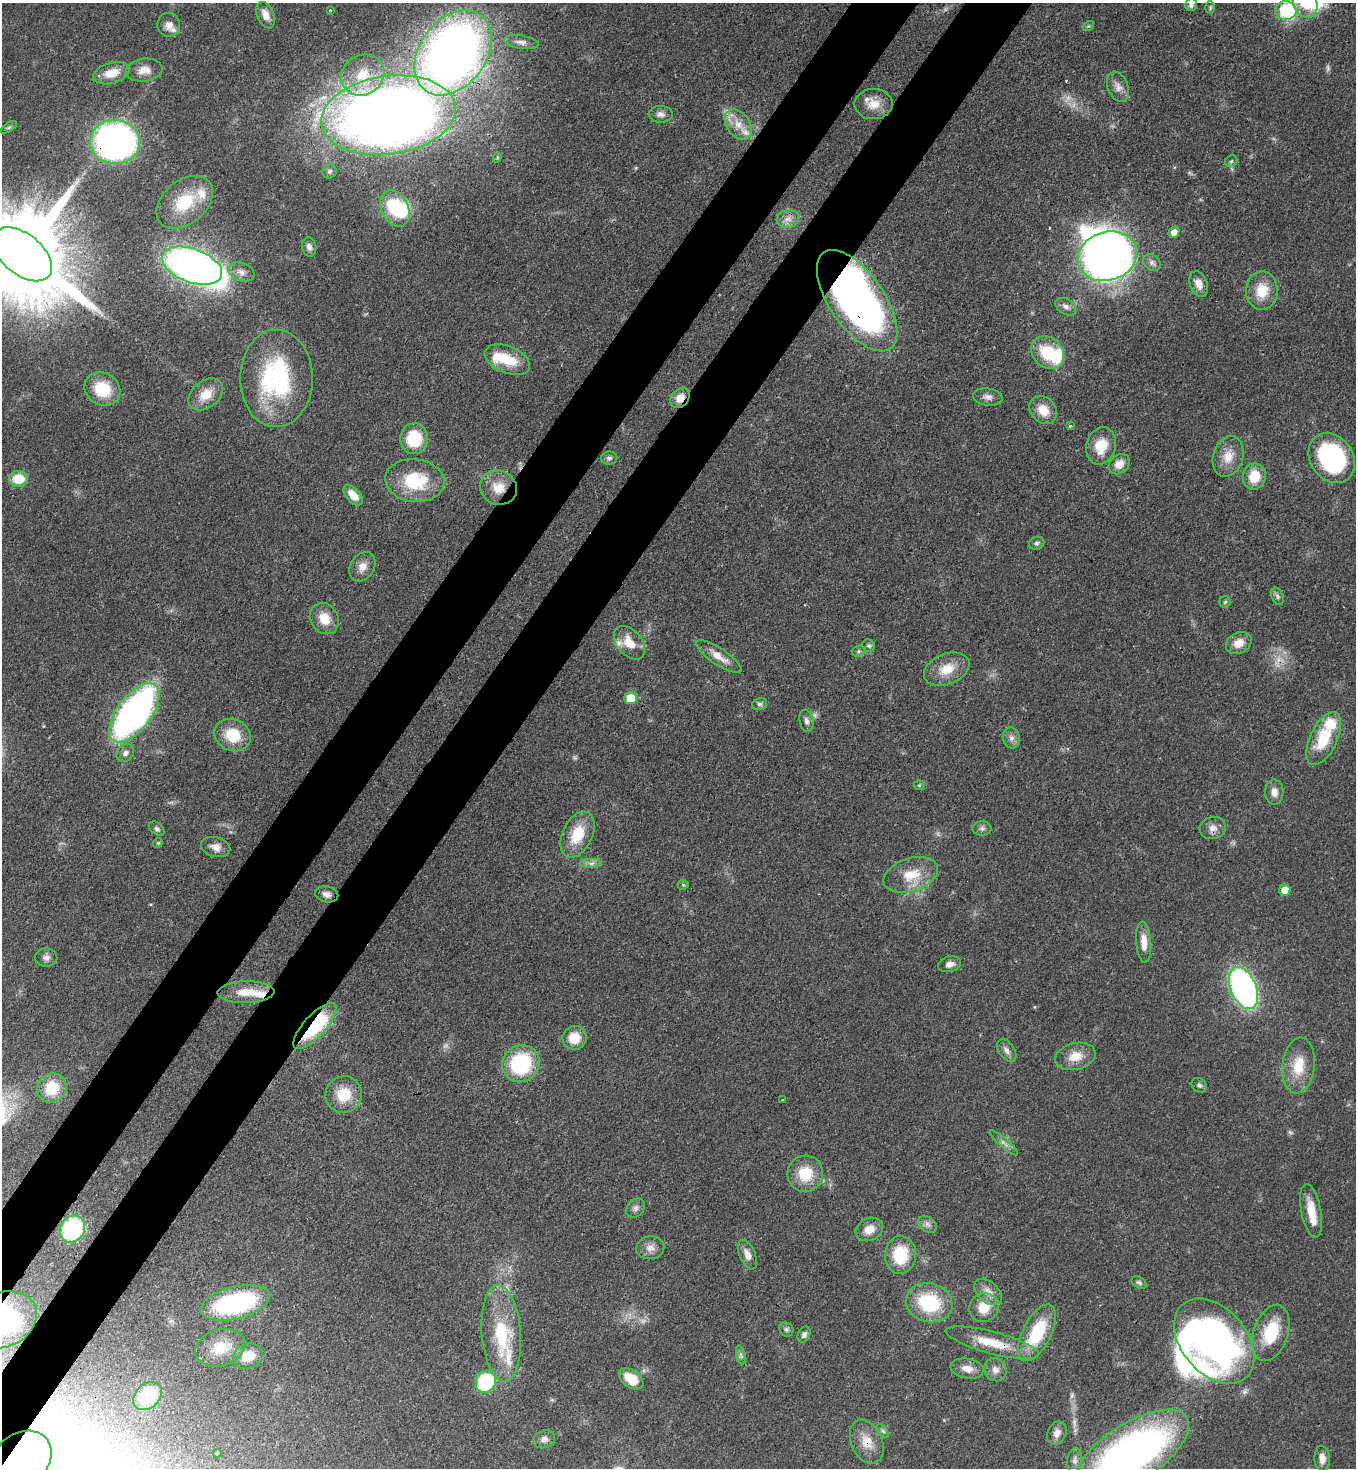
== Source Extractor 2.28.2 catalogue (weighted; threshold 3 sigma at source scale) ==
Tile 7 of 4 x 4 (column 3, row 2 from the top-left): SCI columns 3076-4429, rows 2990-4455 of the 6007 x 5984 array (HDU 1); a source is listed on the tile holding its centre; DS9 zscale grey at full resolution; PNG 1358 x 1470 px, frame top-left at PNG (2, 3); each listed source drawn as its Kron ellipse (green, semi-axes under 4 px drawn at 4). Shown black and unused: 9% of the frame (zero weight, under 3 of 4 exposures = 7% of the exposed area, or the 3 px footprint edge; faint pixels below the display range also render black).
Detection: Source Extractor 2.28.2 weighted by HDU 2 'WHT'; one run over the whole footprint, this tile lists its part. Background 0.0668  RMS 0.0037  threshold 0.0167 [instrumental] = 3 sigma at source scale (4.5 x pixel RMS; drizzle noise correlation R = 1.50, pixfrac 1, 0.05/0.05 arcsec/px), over >= 5 px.
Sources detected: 167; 9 too faint to see at this stretch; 5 inside a brighter object's white glare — neither listed nor drawn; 9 inside a brighter listed object's ellipse — not listed separately; the other 144 listed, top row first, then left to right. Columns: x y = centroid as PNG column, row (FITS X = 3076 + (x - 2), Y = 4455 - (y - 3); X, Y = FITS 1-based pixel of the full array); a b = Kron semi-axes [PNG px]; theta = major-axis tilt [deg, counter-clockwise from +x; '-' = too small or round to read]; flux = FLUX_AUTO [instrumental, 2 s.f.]
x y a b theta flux
1305 3 15 11 -65 9.3
1191 4 7 5 75 1.4
1210 8 6 5 - 0.58
330 10 4 3 - 0.36
1286 11 10 9 - 35
266 15 14 8 -66 3.7
169 25 12 11 - 3.5
1088 26 6 4 33 0.45
521 42 17 6 -9 2.3
453 53 47 33 53 320
144 70 18 11 7 4.2
112 73 18 10 16 6.2
363 75 22 20 31 13
1118 87 16 10 -68 3
874 104 19 15 0 6.2
661 114 12 8 -1 2.1
388 115 68 39 8 530
738 124 17 11 -53 5.7
9 127 9 4 35 0.78
115 142 25 22 -1 150
497 157 5 4 - 0.56
1231 161 7 5 44 0.79
329 171 7 6 - 1.2
185 202 32 21 40 16
395 209 19 13 -63 24
788 219 11 9 13 2.6
1174 232 6 5 - 3.1
309 247 9 7 -78 1.5
22 254 34 20 -39 11000
1107 256 30 24 18 230
1152 262 9 7 -39 1.5
192 266 31 17 -20 230
241 272 14 9 -19 2.6
1199 284 13 8 -71 3.4
1262 291 19 16 88 9.4
857 301 58 27 -55 240
1066 307 11 7 -32 1.9
1048 352 18 14 -42 16
507 360 24 13 -23 12
276 378 49 36 90 52
102 389 19 16 -31 14
206 394 19 13 38 6.5
988 397 15 8 -7 2.3
680 398 11 8 49 4.2
1043 410 15 12 -46 6.8
1070 426 3 3 - 1.3
414 439 15 14 - 16
1101 446 19 14 72 9.5
1228 457 21 15 73 6.5
609 458 8 6 3 1.1
1332 458 26 21 -54 51
1119 464 11 9 39 4.2
1254 476 13 11 79 9.4
19 479 9 8 - 9.2
415 481 30 21 -6 21
499 488 18 17 - 8
353 495 12 7 -46 5.4
1037 543 8 6 23 0.96
362 567 16 11 57 3.9
1277 596 9 5 -67 0.94
1225 602 6 5 - 0.64
324 619 16 13 -57 6.7
629 643 19 12 -50 6.9
1239 643 13 10 28 4.4
869 646 7 6 - 0.85
858 651 7 5 22 0.73
719 656 27 8 -34 5.3
947 669 24 15 23 8.6
631 698 6 6 - 10
760 704 8 5 14 0.97
134 713 35 17 53 160
806 721 11 7 -78 1.6
233 735 18 15 -24 12
1011 738 10 8 -74 1.9
1324 739 28 13 64 16
125 753 10 8 46 1.7
919 785 5 5 - 0.5
1274 792 12 9 -89 2.9
982 828 9 7 0 1.4
1213 828 13 11 13 2.9
157 829 9 6 -39 1
577 835 24 15 64 12
158 843 5 4 - 0.57
216 847 15 9 -15 3.2
591 863 11 4 1 1.5
911 875 28 16 18 11
683 885 5 5 - 0.53
1285 890 6 5 - 5.3
327 894 12 8 -13 2.3
1144 942 20 7 -85 4.6
46 958 11 9 -1 1.8
950 964 12 7 14 2.2
1244 988 22 13 -68 120
246 992 28 11 1 8.1
315 1026 29 11 47 35
574 1038 12 12 - 7
1007 1050 13 7 -54 2
1075 1056 20 13 14 6.5
521 1064 19 18 - 32
1299 1066 28 16 83 11
1199 1085 8 6 -42 1
52 1088 15 14 - 13
344 1094 18 18 - 10
782 1100 3 2 - 0.27
1004 1143 18 4 -41 1.8
805 1174 18 18 - 12
635 1208 10 8 47 1.7
1311 1211 27 10 -79 7.6
928 1224 10 7 -39 1.5
72 1229 14 12 59 39
869 1229 14 11 26 4.8
650 1248 14 11 10 3.1
747 1255 16 8 -67 3.2
900 1255 19 15 87 16
1139 1282 8 5 -31 0.88
988 1292 16 10 -42 3.4
235 1303 35 16 14 58
929 1303 23 19 -16 25
984 1308 15 14 - 7.9
2 1320 36 27 22 69
786 1329 7 6 - 0.94
501 1333 48 19 -86 26
1037 1333 31 14 63 22
1271 1333 29 17 71 17
804 1334 8 6 65 1.3
1214 1341 48 32 -50 150
992 1343 48 11 -15 13
220 1348 25 18 17 10
741 1355 10 4 -77 0.99
248 1356 15 12 18 7.6
967 1369 17 9 -10 3.9
995 1370 12 10 -58 2.7
631 1379 14 8 -36 9.1
486 1382 11 10 - 32
148 1396 16 12 43 19
883 1431 8 4 -53 0.84
1057 1433 12 9 64 3
544 1439 11 8 21 2.1
867 1442 23 15 -66 7
217 1453 4 4 - 0.39
1132 1453 66 29 33 190
1322 1458 12 7 -86 3.2
22 1459 32 25 37 260
1075 1460 12 7 85 2
Overlapping masked pixels (flux is a lower limit): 10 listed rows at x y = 453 53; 115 142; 857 301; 680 398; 499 488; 315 1026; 2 1320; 992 1343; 867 1442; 22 1459
Isophote crosses this tile's border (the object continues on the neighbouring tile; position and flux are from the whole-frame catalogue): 6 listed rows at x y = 1305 3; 1191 4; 22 254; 2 1320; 1132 1453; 22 1459